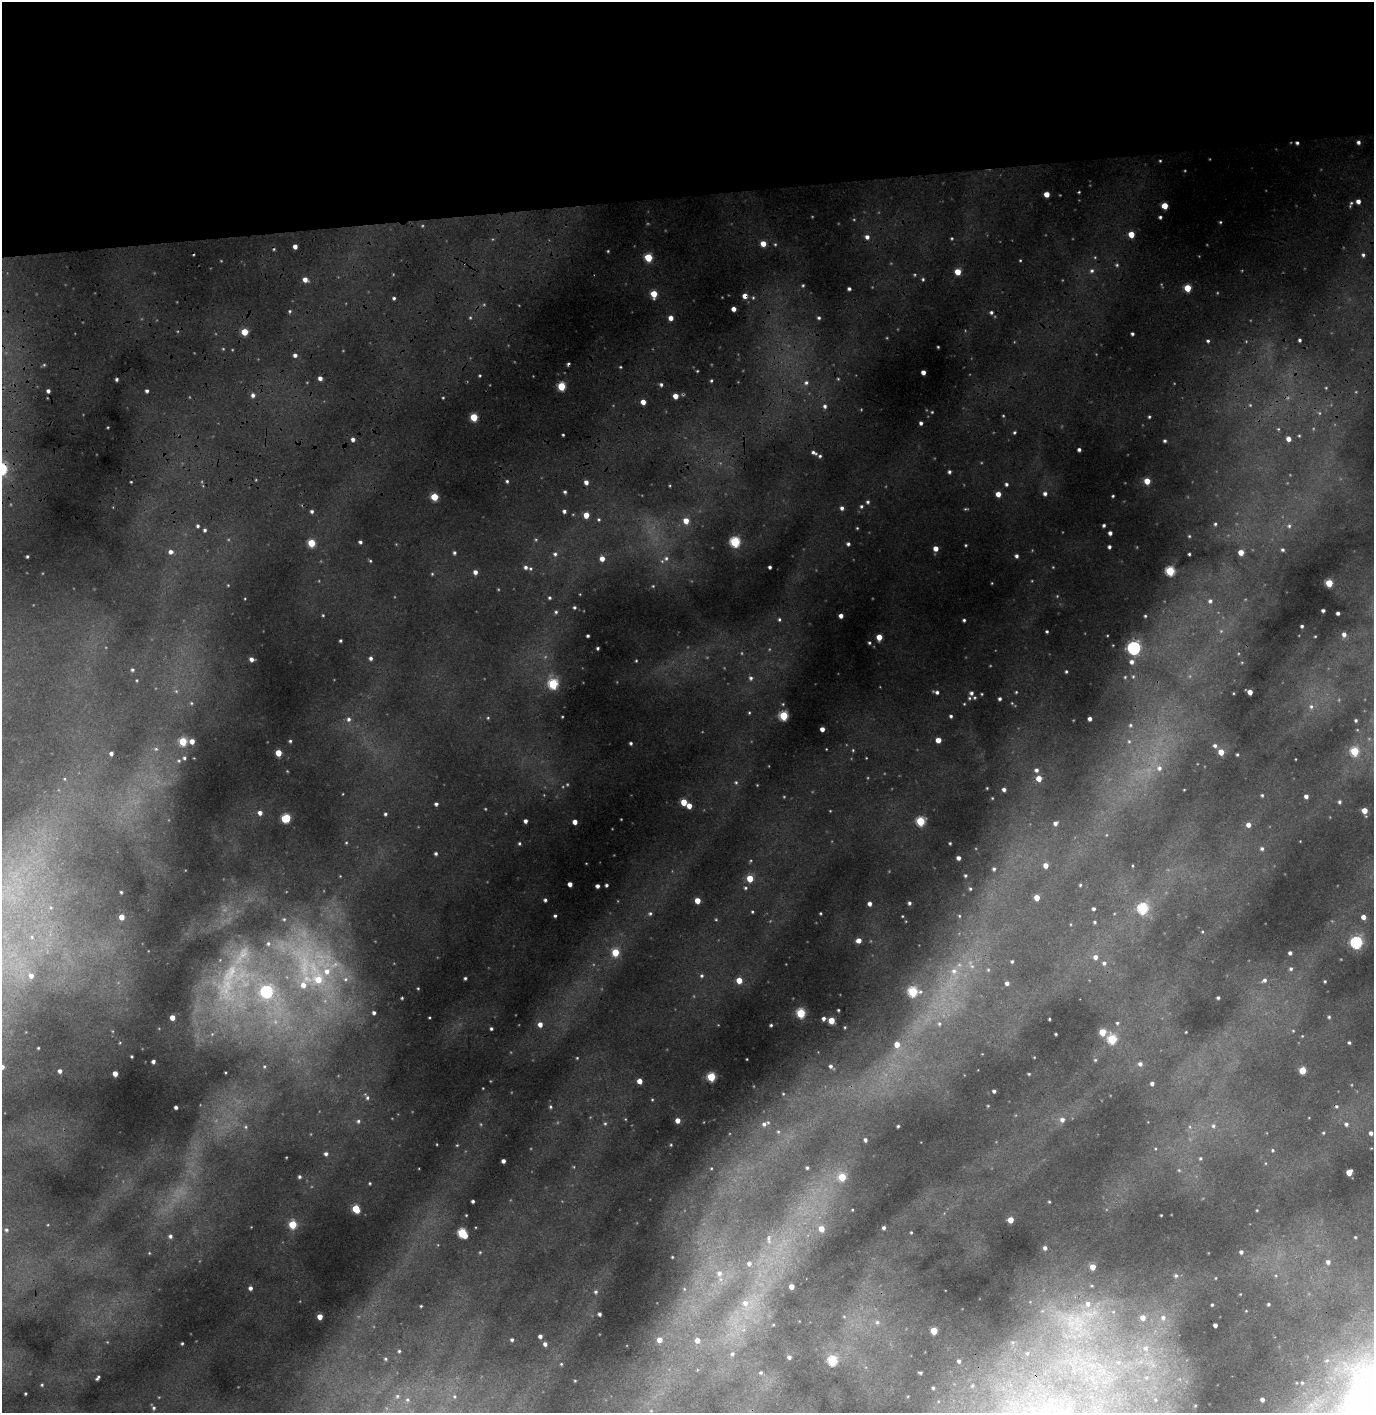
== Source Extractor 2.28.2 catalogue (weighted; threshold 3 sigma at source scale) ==
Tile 2 of 3 x 3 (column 2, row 1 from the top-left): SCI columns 1535-2906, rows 3383-4793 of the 4545 x 5356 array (HDU 1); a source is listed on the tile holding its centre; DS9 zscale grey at full resolution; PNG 1376 x 1415 px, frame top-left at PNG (2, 2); no overlay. Shown black and unused: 14% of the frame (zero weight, under 3 of 4 exposures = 24% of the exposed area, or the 3 px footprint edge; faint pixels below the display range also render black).
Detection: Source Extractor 2.28.2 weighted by HDU 2 'WHT'; one run over the whole footprint, this tile lists its part. Background 0.27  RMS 0.031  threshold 0.14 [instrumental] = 3 sigma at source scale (4.5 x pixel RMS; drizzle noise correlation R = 1.50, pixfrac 1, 0.05/0.05 arcsec/px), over >= 5 px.
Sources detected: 181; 1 cosmic-ray / hot-pixel residue — not listed; the other 180 listed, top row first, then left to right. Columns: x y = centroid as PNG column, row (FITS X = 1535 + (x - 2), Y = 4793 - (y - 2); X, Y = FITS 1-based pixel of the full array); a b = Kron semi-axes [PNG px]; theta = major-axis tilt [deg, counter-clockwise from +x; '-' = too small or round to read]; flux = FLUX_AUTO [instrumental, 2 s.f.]
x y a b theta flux
1358 142 3 3 - 2.9
1047 194 4 4 - 11
1358 201 4 4 - 5.1
1165 206 4 4 - 19
1131 234 4 4 - 18
867 237 4 4 - 4.2
763 244 5 4 - 11
295 247 3 3 - 6
648 257 5 4 - 38
958 272 4 4 - 16
305 279 4 4 - 6.7
1187 288 4 4 - 27
654 294 4 4 - 22
734 309 4 3 - 6
671 318 4 4 - 7.3
244 332 4 4 - 23
295 355 3 3 - 3.4
923 372 3 3 - 5.8
320 378 4 3 - 4.6
561 386 4 4 - 39
48 391 3 3 - 2.9
147 391 4 3 - 2.6
253 395 5 3 - 3.2
675 396 4 4 - 10
643 402 4 3 - 9
825 406 5 3 - 2.6
474 417 4 4 - 32
921 423 3 3 - 2.7
353 439 4 3 - 3.6
1289 439 4 4 - 6.4
1079 449 4 3 - 2.6
1147 481 4 4 - 17
586 482 5 3 - 4.5
1045 493 4 4 - 3.3
998 494 4 4 - 8.6
434 497 4 4 - 30
842 508 4 4 - 3
564 511 4 3 - 2.7
586 515 4 4 - 13
686 521 5 5 - 11
1110 533 3 3 - 3.8
360 542 4 3 - 2.3
735 542 5 5 - 88
311 543 4 4 - 35
848 544 4 3 - 2.3
1109 547 3 3 - 2.6
936 548 4 4 - 8.5
171 552 4 4 - 4.4
1241 552 4 4 - 11
1016 556 4 3 - 2.7
602 559 5 4 - 7.8
526 567 5 3 - 2.7
770 567 3 3 - 2.4
1170 571 5 4 - 66
475 572 5 4 - 4.7
1329 583 4 4 - 32
1210 601 4 4 - 2.5
1323 610 3 2 - 2.4
1338 613 3 2 - 2.7
841 616 4 3 - 5
1344 634 4 4 - 3.9
879 637 4 4 - 13
1134 648 5 5 - 210
371 658 4 4 - 2.8
252 659 5 4 - 4.4
1132 662 4 4 - 3.4
553 684 5 4 - 75
937 692 4 4 - 2.8
1250 692 4 4 - 9.3
971 693 5 3 - 2.8
784 716 5 4 - 60
1090 719 3 3 - 3.6
822 729 3 3 - 6
938 740 4 4 - 9.6
183 741 4 4 - 38
192 741 5 4 - 9.1
1355 751 4 4 - 47
1221 752 4 4 - 14
111 753 4 3 - 3.1
278 753 4 4 - 20
1159 768 5 3 - 3.2
1036 770 4 4 - 3.5
1039 778 5 5 - 13
1004 789 5 4 - 4.1
1306 796 4 3 - 4.1
684 802 4 4 - 20
436 804 3 3 - 2.5
689 806 5 4 - 8.8
1365 811 4 4 - 13
260 813 4 4 - 5.2
286 818 6 4 23 52
526 821 4 3 - 3.8
920 821 5 5 - 47
575 822 4 3 - 7.3
1055 823 5 4 - 3.5
1248 825 4 4 - 5.5
959 858 4 4 - 4.6
1046 865 4 4 - 7.9
750 878 4 4 - 22
570 884 3 3 - 5.9
597 886 3 3 - 3.7
1037 898 4 4 - 12
545 900 4 3 - 2.2
698 900 4 4 - 13
909 903 4 3 - 2.1
870 904 4 4 - 4.6
1142 908 5 4 - 86
122 917 4 4 - 9.4
1364 917 4 4 - 6.3
859 940 5 4 - 7.4
1356 942 5 5 - 150
615 952 5 5 - 28
1290 953 4 3 - 2.7
1095 957 5 4 - 4.4
327 971 6 6 - 7.7
31 975 5 4 - 4.7
318 979 7 7 - 17
739 980 5 4 - 14
1265 980 5 3 - 2.7
1007 983 3 3 - 3.5
303 985 6 5 - 7.1
266 992 5 5 - 120
913 992 5 5 - 63
374 1013 4 3 - 2.6
801 1013 5 4 - 61
172 1017 4 3 - 7.9
831 1020 4 4 - 20
540 1024 5 4 - 6.5
1102 1032 5 4 - 20
1112 1039 5 4 - 56
897 1044 5 5 - 11
153 1062 3 3 - 2.9
1140 1064 4 4 - 3
2 1067 4 4 - 5.7
1303 1070 4 4 - 24
60 1071 4 3 - 3.6
115 1074 3 3 - 8.1
711 1077 5 4 - 47
640 1081 4 4 - 9.8
1152 1084 4 3 - 3
994 1091 3 3 - 2.2
176 1107 3 2 - 2.8
678 1120 4 4 - 8.3
1062 1120 5 4 - 3.7
764 1124 4 4 - 2.5
1346 1124 4 3 - 2.4
1371 1133 3 3 - 3.2
326 1154 4 4 - 3.2
503 1161 4 3 - 4.1
1349 1173 4 4 - 13
842 1177 5 5 - 29
473 1201 3 2 - 2.3
356 1209 5 4 - 35
1011 1220 4 4 - 12
292 1224 4 4 - 38
821 1229 5 5 - 11
462 1233 6 4 -44 65
1045 1248 4 4 - 3.7
1241 1252 4 3 - 2.9
1328 1262 4 4 - 3.5
749 1263 5 3 - 2.9
1093 1267 5 5 - 12
719 1273 6 3 70 3.3
792 1286 3 3 - 7.7
250 1288 4 3 - 3.4
745 1303 5 4 - 4.1
1088 1304 5 5 - 3.6
600 1314 4 3 - 2.6
320 1317 4 4 - 10
1143 1318 6 6 - 7.5
1215 1325 3 3 - 4.2
934 1331 4 4 - 26
540 1336 4 4 - 3.5
659 1340 5 5 - 8.8
698 1340 5 5 - 6.7
545 1344 4 4 - 3.6
789 1357 4 4 - 2.8
832 1361 5 4 - 66
959 1361 3 3 - 2.2
1262 1399 3 2 - 3.4
Isophote crosses this tile's border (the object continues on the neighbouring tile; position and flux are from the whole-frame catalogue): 1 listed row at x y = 2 1067
Unlisted compact peaks at least as high as the median listed source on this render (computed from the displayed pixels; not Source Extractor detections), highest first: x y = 555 916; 606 885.